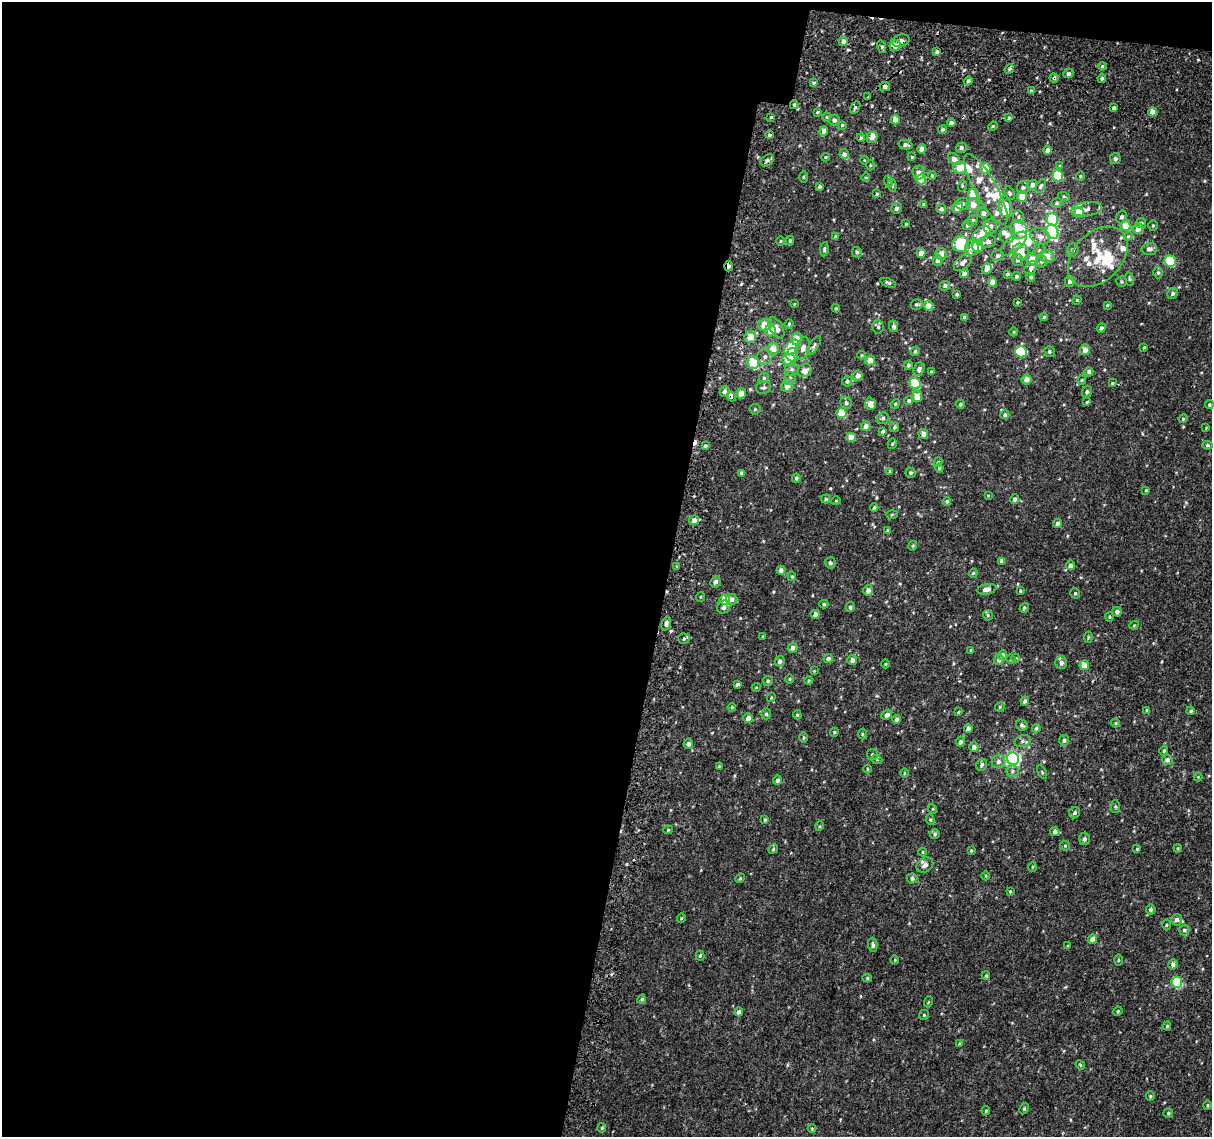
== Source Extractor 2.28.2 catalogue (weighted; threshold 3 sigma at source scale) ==
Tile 1 of 4 x 4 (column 1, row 1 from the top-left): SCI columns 48-1257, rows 3735-4869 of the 4945 x 5257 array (HDU 1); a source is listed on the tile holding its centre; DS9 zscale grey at full resolution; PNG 1214 x 1139 px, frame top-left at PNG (2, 2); each listed source drawn as its Kron ellipse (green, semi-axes under 4 px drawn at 4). Shown black and unused: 56% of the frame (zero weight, under 2 of 3 exposures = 6% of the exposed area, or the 3 px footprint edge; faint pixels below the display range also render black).
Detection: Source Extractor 2.28.2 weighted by HDU 2 'WHT'; one run over the whole footprint, this tile lists its part. Background 0.00573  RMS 0.0057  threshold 0.0256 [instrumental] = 3 sigma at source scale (4.5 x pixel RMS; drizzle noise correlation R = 1.50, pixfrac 1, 0.0396/0.0396 arcsec/px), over >= 5 px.
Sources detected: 406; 4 inside a brighter object's white glare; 3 cosmic-ray / hot-pixel residue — neither listed nor drawn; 32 inside a brighter listed object's ellipse — not listed separately; the other 367 listed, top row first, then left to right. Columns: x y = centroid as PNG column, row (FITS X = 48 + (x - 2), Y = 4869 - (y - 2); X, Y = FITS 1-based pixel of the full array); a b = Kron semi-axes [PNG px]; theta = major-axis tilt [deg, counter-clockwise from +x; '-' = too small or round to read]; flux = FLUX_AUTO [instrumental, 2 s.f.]
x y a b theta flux
843 41 5 4 - 2.1
901 41 9 6 16 1.8
895 46 6 5 - 4.9
882 47 6 4 -73 0.8
937 52 4 3 - 1.2
1102 66 4 3 - 0.65
1009 69 5 4 - 1.1
1068 73 5 4 - 1.4
1054 78 4 4 - 0.72
1102 78 4 4 - 0.89
968 81 4 4 - 1.3
814 83 4 3 - 0.77
885 87 5 4 - 1.9
1031 91 4 4 - 0.9
868 97 3 2 - 0.61
794 105 4 3 - 0.71
855 108 7 4 56 0.84
1114 108 3 3 - 1.1
817 112 3 3 - 0.63
1153 112 4 4 - 5.4
771 117 3 3 - 0.49
827 117 5 4 - 0.65
1009 118 4 3 - 0.81
834 120 5 5 - 1.7
895 120 4 4 - 3.8
951 123 4 4 - 2
842 125 3 3 - 0.57
993 126 5 3 - 0.51
943 129 5 4 - 0.91
824 131 5 4 - 3.3
769 135 4 4 - 0.87
872 137 6 5 - 2.5
861 138 4 3 - 0.7
905 145 7 4 -10 1.4
961 148 5 5 - 1.6
922 149 4 4 - 3.5
1048 150 4 4 - 2.1
844 154 5 4 - 1.8
825 157 4 4 - 0.51
912 157 3 3 - 0.38
954 159 7 5 -47 3
1115 159 5 5 - 1.3
767 160 7 5 39 1.5
864 160 4 3 - 0.38
870 165 5 3 - 0.55
1060 166 3 3 - 0.5
960 168 6 6 - 7.2
986 168 5 5 - 8.4
919 173 7 6 - 2.7
932 176 4 4 - 0.63
1058 176 5 5 - 17
1080 176 4 4 - 0.59
803 177 5 3 - 0.47
866 177 4 3 - 0.47
921 179 5 5 - 13
888 181 5 3 - 0.61
892 185 6 4 -85 0.74
1032 185 5 4 - 1.8
819 186 3 3 - 1
962 186 6 3 72 0.61
1041 186 7 4 59 1.1
1023 187 6 6 - 1.4
986 189 40 11 -61 11
1010 193 7 4 -68 0.85
877 194 4 3 - 0.53
973 194 5 5 - 12
1022 196 5 5 - 7.3
1064 197 6 4 -19 0.57
1057 203 6 4 15 0.95
923 204 3 3 - 0.44
963 204 7 6 - 1.5
973 205 6 6 - 4.9
1005 206 11 6 -83 7.9
896 208 5 5 - 1.6
957 208 6 5 - 5.4
941 209 5 4 - 1.4
1087 209 15 7 7 2.6
983 213 5 5 - 2.1
1078 213 5 5 - 6.8
1018 217 6 5 - 1.1
1122 217 6 5 - 1.6
1052 219 6 6 - 25
972 220 6 5 - 1
1141 223 5 5 - 0.9
906 224 4 3 - 0.53
967 225 5 5 - 1.1
1125 225 5 5 - 9.4
1153 226 5 4 - 0.67
990 227 7 6 - 2.5
1138 229 5 5 - 6.1
1019 230 9 8 - 14
1052 232 7 5 -68 54
982 234 10 6 31 6
1007 235 8 7 - 2.5
1040 236 10 7 -21 3.4
1128 236 5 4 - 0.55
836 237 4 4 - 1.1
780 241 4 3 - 0.44
790 241 5 4 - 0.85
988 242 8 6 13 3
961 244 8 8 - 22
1014 244 16 7 41 6.3
978 247 6 5 - 6.7
972 248 8 6 82 2.9
824 249 7 4 84 0.88
1149 249 8 6 8 2.3
1039 250 7 5 70 1.1
1073 250 7 5 73 1.5
857 252 5 5 - 0.93
1020 252 8 7 - 6.7
921 253 5 4 - 3.1
941 254 6 5 - 3.3
997 256 6 5 - 1.7
1047 256 7 6 - 4.5
1098 257 35 24 47 19
938 260 5 4 - 2
1018 260 6 5 - 1.7
1032 260 6 5 - 7.6
1041 261 6 6 - 1.3
1170 261 6 5 - 22
963 263 10 6 43 2.6
729 266 5 3 - 2.2
1031 268 7 5 58 2.2
987 269 5 5 - 4.3
1158 273 6 5 - 0.88
964 274 4 4 - 2.6
1007 274 4 3 - 0.87
1016 276 4 4 - 1.1
1031 277 4 4 - 0.8
1129 279 7 3 -81 0.69
1070 281 5 5 - 1.4
993 282 4 4 - 4.8
1121 282 5 5 - 0.75
888 283 8 4 -20 1
945 286 5 5 - 1.4
1173 293 6 5 - 1.3
957 294 4 3 - 0.6
1077 300 5 4 - 0.55
1017 302 3 3 - 0.54
794 304 4 3 - 0.42
916 304 6 5 - 0.89
1107 305 4 3 - 0.64
929 306 5 4 - 6.9
836 308 4 3 - 0.66
1044 317 4 4 - 0.73
964 318 4 3 - 1.5
789 324 5 4 - 0.6
765 325 7 6 - 7.4
894 326 5 4 - 1.3
878 327 7 5 -87 1
776 328 12 6 -59 4.1
1101 328 5 4 - 1.5
770 331 6 5 - 4.6
1014 332 4 3 - 0.47
750 337 6 5 - 5.6
797 339 6 5 - 6.1
814 345 11 4 57 1.2
792 347 9 5 44 16
1144 347 4 3 - 0.47
803 348 11 7 75 3.3
773 349 6 5 - 6
1085 350 5 5 - 3.6
915 351 5 4 - 0.88
1050 351 5 5 - 0.92
1021 352 6 5 - 22
792 355 7 5 76 2.2
862 355 4 4 - 0.57
765 357 7 7 - 2.1
789 360 7 6 - 8.9
870 360 5 4 - 4.8
753 363 6 6 - 10
908 365 4 4 - 1.1
792 369 7 6 - 1.6
919 369 7 5 68 1.8
805 370 7 6 - 3.6
931 372 4 3 - 0.8
1089 372 4 4 - 1.3
858 376 5 5 - 3.2
764 378 5 5 - 0.82
790 378 6 6 - 1.5
1026 379 5 5 - 3.7
1082 380 5 4 - 0.6
847 381 5 5 - 1.3
915 383 6 5 - 23
1112 383 4 4 - 0.45
787 385 6 5 - 4.4
763 388 8 6 11 1.3
725 391 5 5 - 1.4
1087 392 6 5 - 1.2
741 393 5 4 - 4.6
917 396 5 5 - 5.4
731 397 5 3 - 2.3
909 400 5 4 - 0.99
1087 401 3 3 - 0.89
846 403 6 5 - 1.2
870 404 6 5 - 4.2
895 404 5 4 - 0.61
960 404 4 4 - 0.81
1209 405 4 4 - 0.84
755 409 5 5 - 0.79
841 413 5 5 - 14
1005 415 4 4 - 1.3
883 418 6 5 - 1
1183 419 4 4 - 0.61
866 426 5 4 - 2.2
894 427 5 4 - 0.99
1206 428 4 3 - 0.39
883 431 4 3 - 1
923 434 5 5 - 3.2
851 437 4 4 - 5.8
892 444 5 4 - 0.67
1207 445 5 4 - 0.76
705 446 4 4 - 0.81
938 462 5 4 - 0.84
939 468 4 4 - 0.7
890 471 4 3 - 1
741 473 4 3 - 1.1
911 473 5 5 - 0.96
796 478 4 4 - 0.95
1146 490 3 3 - 0.47
988 495 4 3 - 0.34
826 499 4 4 - 0.68
1015 499 5 4 - 2.1
836 501 5 3 - 0.4
947 501 4 4 - 0.77
874 508 4 3 - 0.74
892 515 6 4 2 0.58
694 520 5 5 - 2.6
1057 523 4 4 - 1.9
888 530 4 4 - 0.57
913 546 5 4 - 0.67
1002 561 4 4 - 3
830 563 5 5 - 1.3
1070 565 5 4 - 2.1
677 567 4 4 - 0.74
781 570 4 4 - 2.1
973 573 4 4 - 0.71
792 576 5 4 - 0.64
715 582 6 5 - 2
987 589 9 5 11 3.1
868 590 5 5 - 2.4
1020 591 3 3 - 0.65
1075 593 5 4 - 0.85
700 597 5 3 - 0.45
725 599 5 5 - 8
731 599 6 5 - 2.4
824 604 4 4 - 0.79
724 607 7 6 - 2.3
850 607 5 4 - 1.4
1024 608 5 4 - 0.92
1117 612 5 4 - 1.8
815 614 4 4 - 3.6
988 615 5 4 - 0.77
1109 617 4 4 - 0.64
666 624 7 4 73 1.8
1134 625 4 3 - 0.42
763 636 4 3 - 0.47
1088 637 5 4 - 0.57
684 639 5 5 - 0.99
792 648 5 4 - 2.5
971 650 4 2 - 0.38
1003 655 5 4 - 1.8
1016 658 4 4 - 0.5
828 659 4 4 - 2
1011 659 5 4 - 0.71
852 660 5 4 - 2.4
999 660 5 5 - 1.9
780 661 5 5 - 1.9
1061 663 6 6 - 2.1
885 664 4 3 - 0.47
1084 665 5 4 - 4.9
814 671 4 4 - 0.45
789 679 4 3 - 0.52
768 681 5 5 - 0.88
809 681 4 4 - 0.67
737 684 4 3 - 1.3
756 687 4 3 - 0.46
771 697 5 4 - 0.53
1025 701 4 3 - 1.6
732 707 4 4 - 0.58
1000 707 5 4 - 0.61
1147 710 4 3 - 0.71
1191 711 4 3 - 0.74
958 712 3 3 - 0.47
766 714 5 5 - 0.99
797 715 5 4 - 0.63
887 715 6 4 42 2.1
748 718 5 4 - 3.4
897 719 4 4 - 1.6
1116 723 4 4 - 0.67
1022 725 6 5 - 1.2
1036 728 4 4 - 0.89
968 729 4 4 - 2
834 732 4 4 - 0.6
862 734 5 3 - 0.64
803 738 5 3 - 0.6
1064 740 5 5 - 1.5
1022 741 8 5 15 1.4
960 742 5 4 - 1.8
688 744 5 5 - 1.7
974 747 4 4 - 2.5
1164 750 5 4 - 0.74
872 755 5 5 - 1
1013 759 6 6 - 120
877 760 5 3 - 0.56
1167 760 5 5 - 1.9
998 761 7 6 - 2
982 765 6 5 - 1.4
719 766 4 3 - 0.46
868 769 4 3 - 0.41
1012 771 6 5 - 1.4
1042 772 7 3 -60 0.59
904 773 5 3 - 0.52
1198 777 4 4 - 0.5
777 780 4 4 - 1.8
1115 806 6 4 -88 0.84
933 809 5 3 - 0.44
1075 813 6 5 - 1.2
765 820 3 3 - 0.65
930 820 5 4 - 0.68
820 826 5 3 - 0.52
668 830 4 4 - 0.58
1055 831 4 4 - 2.1
935 834 5 5 - 1.1
1084 839 6 5 - 1.6
1065 846 5 5 - 0.63
1178 848 4 3 - 0.49
773 849 5 4 - 0.68
1137 849 4 4 - 0.56
971 850 4 3 - 0.64
923 852 4 3 - 0.41
925 865 9 7 34 2.4
1032 867 5 3 - 0.53
986 876 4 3 - 0.47
740 878 5 4 - 0.61
912 878 5 5 - 1.3
1010 891 4 3 - 0.53
1151 909 5 5 - 1.2
681 918 4 4 - 0.57
1177 920 6 5 - 1.8
1166 925 5 3 - 0.61
1184 930 5 5 - 1.1
1092 939 5 4 - 3.3
873 945 7 4 -88 1.4
1068 946 4 3 - 0.55
700 956 5 4 - 0.64
895 960 4 3 - 0.42
1118 960 5 3 - 0.55
1173 964 5 4 - 1.9
986 976 4 4 - 0.61
867 978 5 4 - 0.78
1177 982 5 5 - 31
642 999 4 4 - 1.1
928 1002 5 3 - 0.5
1118 1011 5 3 - 0.6
739 1012 4 4 - 2.3
924 1015 5 4 - 0.64
1167 1026 4 4 - 0.8
959 1044 4 3 - 0.6
1080 1065 5 4 - 0.63
1150 1096 5 4 - 0.62
1207 1105 5 4 - 0.65
1024 1108 6 4 63 0.8
986 1111 4 3 - 0.63
1168 1113 5 4 - 0.8
602 1128 5 4 - 0.63
812 1128 4 3 - 0.46
Overlapping masked pixels (flux is a lower limit): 4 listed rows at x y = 901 41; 1054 78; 729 266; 731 397